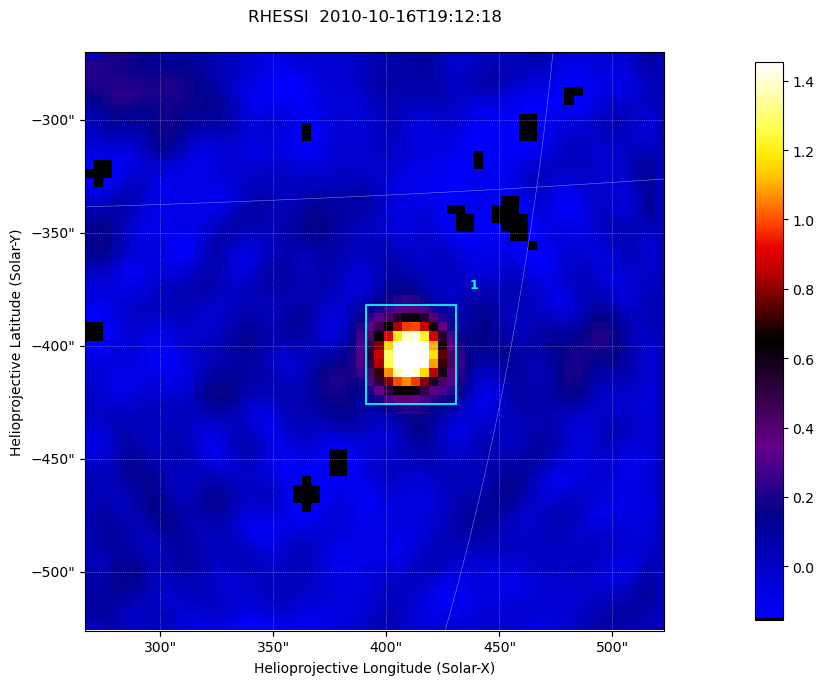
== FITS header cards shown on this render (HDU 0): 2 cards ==
TELESCOP= 'RHESSI  '           /Name of the Telescope or Mission
DATE_OBS= '2010-10-16T19:12:18.000' /nominal U.T. date when integration of this

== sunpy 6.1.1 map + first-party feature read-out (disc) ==
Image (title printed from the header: RHESSI  2010-10-16T19:12:18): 64 x 64 px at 4 arcsec/px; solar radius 962 arcsec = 241 px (partial field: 2.3% of the solar disc is inside the frame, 100% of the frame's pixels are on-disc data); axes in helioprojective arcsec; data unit not stated in the header (colour bar unlabelled)
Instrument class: DISC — disc imager (sunpy class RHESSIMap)
Bright regions (active regions / flare kernels): reference = the on-disc median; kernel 3 px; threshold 5 sigma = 0.378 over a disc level ~5.79e-04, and >= 1.15x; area >= 9 px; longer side >= 3 px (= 12 arcsec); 1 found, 1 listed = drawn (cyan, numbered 1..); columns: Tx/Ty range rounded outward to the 10 arcsec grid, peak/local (2 s.f.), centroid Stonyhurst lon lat
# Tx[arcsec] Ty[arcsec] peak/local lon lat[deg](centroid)
1 390..430 -430..-380 3029 +27 -20